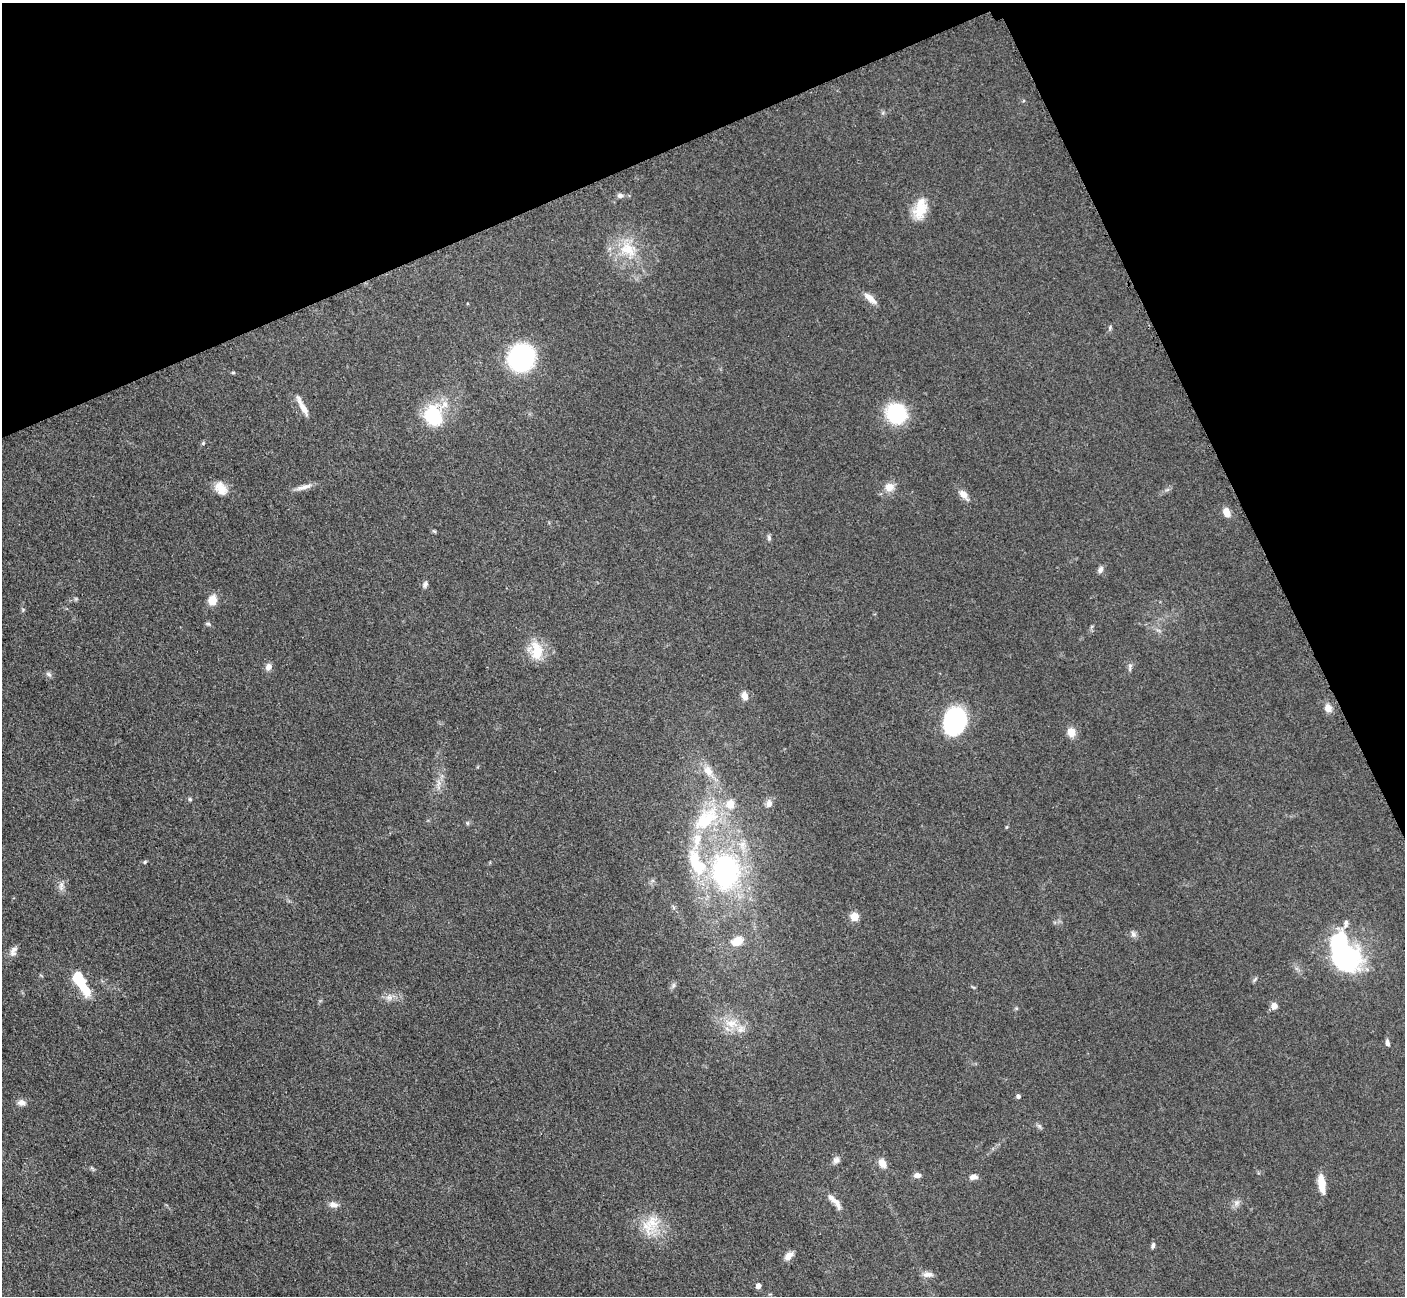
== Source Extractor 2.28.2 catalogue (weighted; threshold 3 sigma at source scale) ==
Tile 3 of 4 x 4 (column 3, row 1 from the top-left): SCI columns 2827-4229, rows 4179-5472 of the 5699 x 5661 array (HDU 1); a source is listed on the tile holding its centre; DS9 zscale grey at full resolution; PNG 1407 x 1298 px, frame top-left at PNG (2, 3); no overlay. Shown black and unused: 22% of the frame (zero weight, under 3 of 5 exposures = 4% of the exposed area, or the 3 px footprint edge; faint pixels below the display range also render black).
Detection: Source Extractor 2.28.2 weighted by HDU 2 'WHT'; one run over the whole footprint, this tile lists its part. Background 0.0521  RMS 0.0055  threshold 0.0248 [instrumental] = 3 sigma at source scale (4.5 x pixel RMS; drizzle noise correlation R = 1.50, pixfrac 1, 0.05/0.05 arcsec/px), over >= 5 px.
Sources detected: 79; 3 inside a brighter object's white glare — not listed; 4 inside a brighter listed object's ellipse — not listed separately; the other 72 listed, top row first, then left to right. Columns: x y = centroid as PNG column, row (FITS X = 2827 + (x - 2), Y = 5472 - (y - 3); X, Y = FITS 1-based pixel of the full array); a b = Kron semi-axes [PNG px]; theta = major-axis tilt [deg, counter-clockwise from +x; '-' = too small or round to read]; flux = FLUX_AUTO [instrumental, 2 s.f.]
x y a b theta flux
620 195 8 6 -3 2
920 209 26 14 76 14
628 249 27 20 -18 19
870 298 19 7 -41 4.8
1110 328 7 4 72 0.95
521 357 18 17 - 110
233 373 6 4 0 0.63
302 406 27 6 -62 5.3
896 413 15 14 - 48
433 416 26 21 -68 30
203 443 5 4 - 0.76
304 487 25 5 15 4
889 487 12 11 - 5.4
221 488 17 11 -51 8.4
964 495 16 8 -50 4.1
1227 512 11 8 -63 5.1
434 531 6 4 -42 0.7
769 538 8 5 -80 1.2
1100 570 9 6 67 2
425 584 8 6 59 1.7
212 600 8 7 - 9.9
23 610 5 5 - 0.74
208 624 8 4 -21 1
537 651 25 14 -84 14
268 667 10 8 56 2.7
1130 667 12 5 82 1.6
49 674 9 5 -44 1.5
745 696 12 8 -72 3.3
1328 708 10 9 - 4
954 722 19 15 66 110
1071 732 11 9 -84 5.6
708 771 21 11 -54 7.7
439 783 7 6 - 2.2
190 799 5 4 - 0.8
769 804 11 8 83 2.9
706 819 44 22 42 35
467 823 6 4 90 0.8
1006 827 5 3 - 0.56
743 844 10 8 48 3.7
694 860 32 16 -85 20
145 862 6 4 24 0.78
726 871 30 22 89 100
61 886 14 5 86 2.3
854 917 7 7 - 7.3
1346 923 12 6 89 2.2
1133 934 10 7 -62 1.9
737 941 11 8 30 9.8
14 949 12 8 44 3.1
1345 956 34 23 -46 88
78 977 13 10 -61 14
1255 979 8 4 54 0.91
673 985 9 4 81 1.2
389 997 10 6 18 2.5
1274 1006 7 6 - 3.7
731 1023 22 12 -7 11
1387 1043 9 5 -76 1.6
1018 1096 4 4 - 1.6
21 1102 11 7 -3 3
1039 1126 8 5 -45 1.2
836 1160 10 8 51 2.4
882 1163 11 7 -55 5.3
917 1175 8 6 0 2.5
973 1177 10 6 11 2.6
1321 1183 22 7 -83 8.9
1236 1203 10 8 52 2.6
333 1204 12 7 -12 3.2
837 1204 18 7 -63 3.8
652 1222 33 19 77 17
1153 1245 7 5 75 1.5
788 1256 11 6 45 4.3
928 1274 15 6 4 2.7
758 1286 4 4 - 3.6